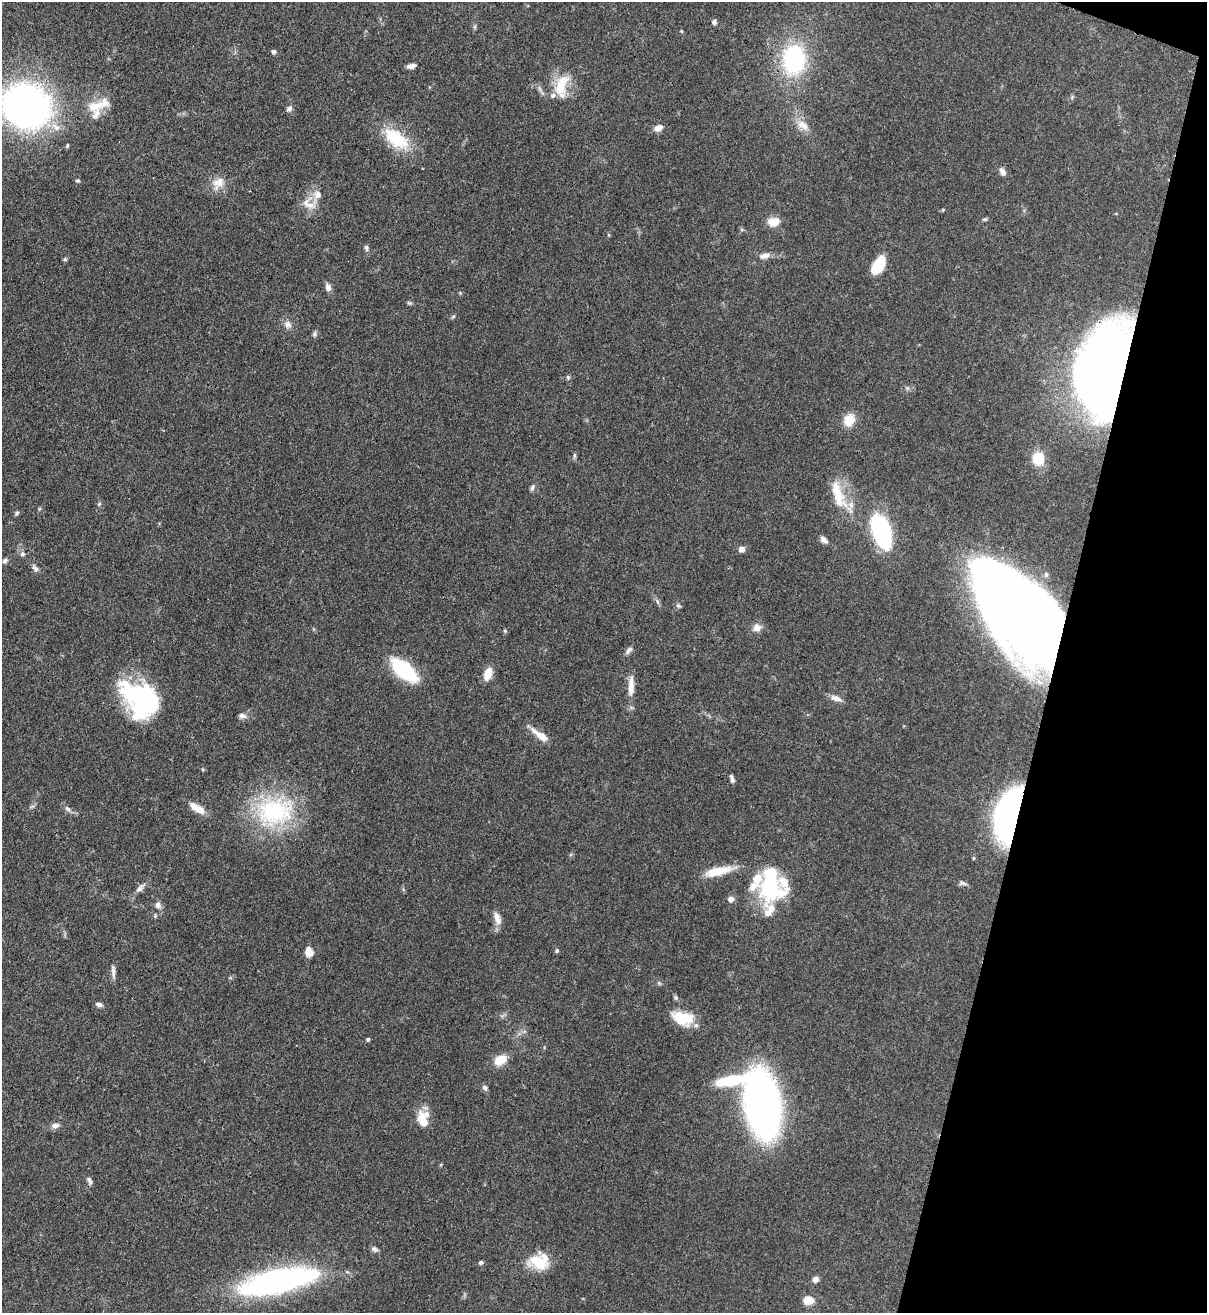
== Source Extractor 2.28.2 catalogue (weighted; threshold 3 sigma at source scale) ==
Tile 8 of 4 x 4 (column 4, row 2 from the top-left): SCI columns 3833-5037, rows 2653-3963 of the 5383 x 5308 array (HDU 1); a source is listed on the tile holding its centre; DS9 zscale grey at full resolution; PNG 1209 x 1315 px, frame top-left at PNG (2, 2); no overlay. Shown black and unused: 13% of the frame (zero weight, under 3 of 4 exposures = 7% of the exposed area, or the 3 px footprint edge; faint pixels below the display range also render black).
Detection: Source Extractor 2.28.2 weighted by HDU 2 'WHT'; one run over the whole footprint, this tile lists its part. Background 0.0825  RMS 0.0039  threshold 0.0176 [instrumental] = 3 sigma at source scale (4.5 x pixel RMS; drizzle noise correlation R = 1.50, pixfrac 1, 0.05/0.05 arcsec/px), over >= 5 px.
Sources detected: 100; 1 inside a brighter object's white glare — not listed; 7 inside a brighter listed object's ellipse — not listed separately; the other 92 listed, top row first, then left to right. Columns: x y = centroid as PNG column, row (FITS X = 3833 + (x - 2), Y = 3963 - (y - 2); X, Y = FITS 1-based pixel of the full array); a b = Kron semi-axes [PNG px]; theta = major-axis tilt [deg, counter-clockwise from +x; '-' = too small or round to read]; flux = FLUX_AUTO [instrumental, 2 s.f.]
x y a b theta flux
714 22 6 5 - 1
475 26 6 4 72 0.59
681 31 5 3 - 0.36
274 52 5 5 - 1.1
794 59 28 21 87 44
411 66 10 5 12 1.7
562 86 34 16 78 11
96 105 33 12 14 8.8
26 106 32 28 -22 250
289 109 8 7 - 1.2
802 125 19 11 -37 4.7
56 127 15 8 -36 3.3
658 128 11 7 26 2.6
396 139 38 20 -36 17
1002 172 12 7 -63 1.7
78 181 5 5 - 0.59
219 182 19 14 26 4.9
309 204 24 15 -8 5.5
985 219 8 4 -8 0.57
773 222 13 10 8 4.9
366 248 8 6 -67 0.94
764 256 15 8 13 2.4
65 259 5 5 - 0.62
878 265 19 10 56 12
328 287 9 6 -72 2
409 303 7 5 -20 0.64
288 324 10 9 - 2.1
314 334 7 6 - 0.88
1106 371 78 38 79 420
568 377 6 5 - 0.63
849 420 15 12 61 6.3
574 456 7 4 85 0.72
1038 459 15 13 -84 8.8
532 488 10 5 68 0.97
838 494 44 14 -70 12
99 504 6 4 45 0.52
17 513 7 5 24 0.65
882 531 31 15 -73 49
824 540 10 6 -45 1.7
742 549 7 6 - 1.9
22 554 8 6 2 1
5 561 7 6 - 0.95
35 568 11 6 -42 1.3
657 601 8 4 -71 0.8
678 606 7 6 - 0.77
1020 615 89 46 -54 570
757 627 11 10 - 2.6
505 631 5 4 - 0.46
628 651 12 5 48 1.3
404 670 26 12 -39 35
488 674 15 9 69 4.8
631 686 28 8 88 4.7
836 698 16 7 -17 2.5
144 701 38 33 -89 46
242 715 10 7 -14 1.5
540 735 24 7 -36 5
202 769 5 3 - 0.36
732 779 7 3 -75 1.3
32 806 7 4 19 0.64
197 808 21 8 -33 4.9
68 809 10 6 -24 1.4
275 811 52 38 4 44
1008 814 51 22 74 99
974 858 5 4 - 0.49
718 871 36 10 13 8.5
963 883 11 6 -12 1.2
770 886 34 26 74 27
140 888 14 6 49 2
731 899 6 6 - 2
158 905 7 7 - 1.8
155 916 6 4 79 0.48
497 918 16 8 -73 3.3
557 951 5 4 - 0.63
309 952 11 9 -73 3.1
113 972 17 4 -87 1.7
675 997 7 4 -71 0.66
99 1004 9 5 -18 1.2
683 1018 25 14 -13 12
368 1039 5 4 - 0.67
500 1060 16 11 33 5.7
730 1080 34 11 11 17
485 1088 7 6 - 0.99
762 1103 42 21 -80 260
423 1119 20 12 -84 7.7
55 1126 10 7 6 1.9
89 1181 11 5 -62 1.2
374 1249 9 6 -24 1.2
539 1261 25 18 5 11
481 1262 5 4 - 0.8
815 1279 6 6 - 1.8
278 1281 81 23 12 100
808 1300 11 9 4 4.3
Overlapping masked pixels (flux is a lower limit): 3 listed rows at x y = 1106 371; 1020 615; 1008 814
Isophote crosses this tile's border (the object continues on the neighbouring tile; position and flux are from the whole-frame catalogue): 1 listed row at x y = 26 106